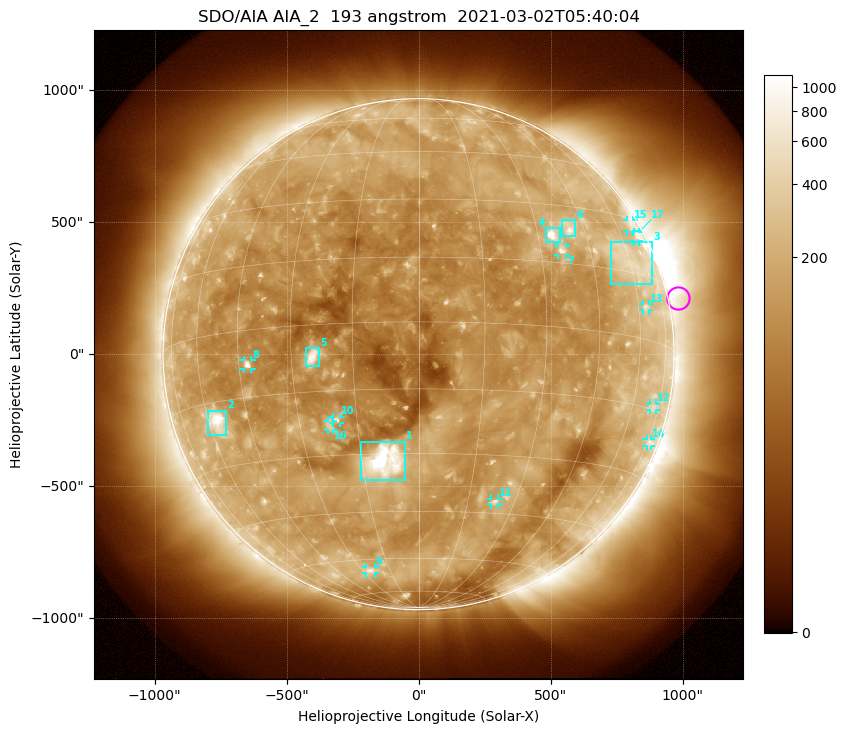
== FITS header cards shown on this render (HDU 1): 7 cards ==
TELESCOP= 'SDO/AIA '           / For AIA: SDO/AIA
INSTRUME= 'AIA_2   '           / For AIA: AIA_ATA1, AIA_ATA2, AIA_ATA3 or AIA_AT
WAVELNTH=                  193 / [angstrom] Wavelength
WAVEUNIT= 'angstrom'           / Wavelength unit: angstrom
DATE-OBS= '2021-03-02T05:40:04.843' / [ISO] Date when observation started; ISO 8
CTYPE1  = 'HPLN-TAN'           / CTYPE1: HPLN
CTYPE2  = 'HPLT-TAN'           / CTYPE2: HPLT

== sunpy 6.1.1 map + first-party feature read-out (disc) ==
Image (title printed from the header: SDO/AIA AIA_2  193 angstrom  2021-03-02T05:40:04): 1024 x 1024 px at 2.4 arcsec/px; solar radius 968 arcsec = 403 px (full disc in frame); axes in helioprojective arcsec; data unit not stated in the header (colour bar unlabelled)
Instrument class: DISC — disc imager (sunpy class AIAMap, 193 A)
Bright regions (active regions / flare kernels): reference = the median radial profile (limb darkening/brightening removed); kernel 9 px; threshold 5 sigma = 218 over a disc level ~127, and >= 1.15x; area >= 12 px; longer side >= 10 px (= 24 arcsec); searched inside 0.97 R_sun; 17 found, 17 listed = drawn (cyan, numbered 1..; 11 of them under ~33 arcsec drawn as corner ticks so the feature stays visible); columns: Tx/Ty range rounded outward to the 5 arcsec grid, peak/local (2 s.f.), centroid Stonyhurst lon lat
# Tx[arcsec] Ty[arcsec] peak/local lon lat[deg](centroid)
1 -220..-50 -480..-330 19 -9 -32
2 -800..-730 -305..-210 13 -57 -19
3 725..885 265..425 2.8 +61 +18
4 480..535 425..480 12 +34 +22
5 -430..-375 -45..25 8.9 -25 -7
6 540..595 445..510 5.7 +40 +24
7 525..560 375..410 6 +36 +18
8 -665..-630 -55..-25 7.2 -42 -8
9 -200..-165 -830..-805 3.3 -26 -64
10 -325..-295 -260..-235 5.3 -20 -22
11 275..305 -570..-545 4 +23 -42
12 875..900 -210..-185 2.3 +71 -14
13 850..875 165..190 2.9 +64 +7
14 865..880 -350..-320 2.9 +76 -22
15 790..815 465..510 2.6 +69 +28
16 -345..-325 -285..-255 3.5 -22 -23
17 815..835 425..465 2.7 +70 +25
Off-limb structures (1.02-1.3 R_sun): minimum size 162 px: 6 found; the strongest spans PA ~215..325 deg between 1.02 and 1.3 R_sun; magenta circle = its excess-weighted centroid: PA ~280 deg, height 1.04 R_sun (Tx ~985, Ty ~210 arcsec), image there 1.7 x the reference